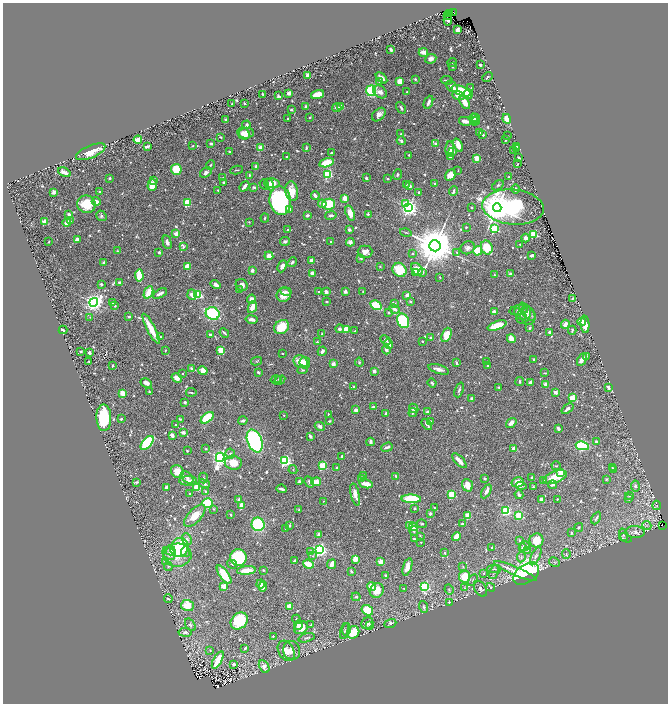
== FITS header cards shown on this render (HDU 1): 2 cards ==
NAXIS1  =                 1331
NAXIS2  =                 1403

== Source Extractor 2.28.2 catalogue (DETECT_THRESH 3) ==
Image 1331 x 1403 px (HDU 1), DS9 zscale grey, zoomed out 1/2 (1 PNG px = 2 x 2 image px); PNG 670 x 706 px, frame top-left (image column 2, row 1402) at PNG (3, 3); each listed source drawn as its Kron ellipse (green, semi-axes under 4 px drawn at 4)
Background 0.599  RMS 0.011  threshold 0.0328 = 3 sigma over >= 5 px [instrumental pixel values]
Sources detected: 888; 50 cannot appear on this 1/2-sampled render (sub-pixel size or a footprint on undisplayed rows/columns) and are neither listed nor drawn; of the other 838, the 500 brightest by FLUX_AUTO listed and drawn (338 fainter detections omitted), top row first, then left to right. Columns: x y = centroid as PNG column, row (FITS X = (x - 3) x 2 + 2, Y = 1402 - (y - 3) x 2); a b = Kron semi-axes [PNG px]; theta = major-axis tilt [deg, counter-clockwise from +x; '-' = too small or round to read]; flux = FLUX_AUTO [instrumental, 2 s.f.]
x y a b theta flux
454 12 2 1 - 6.2
450 14 2 1 - 5.2
448 15 2 1 - 58
449 16 2 1 - 31
448 20 5 3 - 7.1
457 30 3 3 - 12
391 50 4 2 - 4
423 52 4 3 - 19
431 59 6 4 25 9.3
452 62 5 3 - 3.1
480 65 3 2 - 7
453 67 4 3 - 2.1
308 76 3 3 - 11
487 77 6 3 42 2.5
381 78 7 3 -44 17
415 79 2 2 - 7.1
447 80 6 2 -8 3.9
380 81 4 3 - 4.7
400 81 3 3 - 28
452 87 7 4 -45 10
471 88 4 3 - 2
371 91 5 5 - 160
461 91 10 4 -21 110
380 92 8 5 -38 12
407 92 2 2 - 2.1
289 93 2 2 - 25
317 94 7 3 16 49
468 94 5 3 - 8.5
263 95 3 2 - 4.1
458 95 6 4 -20 19
278 96 4 3 - 3.1
428 102 7 3 66 6.5
465 102 7 4 -60 24
232 104 2 2 - 2.6
244 104 2 2 - 2.8
306 106 4 4 - 3
341 107 4 3 - 21
337 108 4 3 - 7.1
401 108 6 3 -56 3.6
291 110 3 2 - 4.3
379 114 8 5 44 12
310 117 2 2 - 2
475 117 3 2 - 3.8
288 119 2 2 - 3.1
474 119 5 4 - 12
507 119 5 3 - 37
226 120 2 2 - 14
465 121 6 3 -13 15
475 121 4 3 - 4.4
246 125 4 3 - 4.8
244 133 6 5 - 23
246 133 7 5 7 14
479 133 3 3 - 8
401 134 3 2 - 2.1
483 135 2 2 - 3.1
507 136 2 2 - 2.2
221 137 2 2 - 2.2
138 140 4 3 - 25
506 140 3 3 - 3.5
401 141 4 3 - 5.4
211 143 2 2 - 5.9
436 144 2 2 - 17
458 145 7 3 -65 20
192 146 3 2 - 2
516 146 3 2 - 7.9
147 147 4 2 - 8.8
260 148 2 2 - 44
306 148 3 2 - 2.9
450 149 8 4 90 10
516 149 3 2 - 6.6
229 151 2 2 - 2.4
453 151 2 2 - 17
513 151 3 2 - 3.8
91 152 15 6 23 34
332 153 3 2 - 4.2
409 155 2 2 - 2.9
287 157 2 2 - 3.3
451 157 4 3 - 6.7
477 158 2 2 - 49
519 158 3 2 - 4.5
327 163 7 4 14 67
517 164 2 2 - 2.2
210 165 5 3 - 2.4
256 167 3 2 - 8.5
176 169 5 5 - 61
237 170 6 2 10 2
458 171 2 2 - 2.4
64 172 7 3 -26 14
206 173 6 4 32 7.6
328 174 3 3 - 160
249 175 3 2 - 2.6
397 175 5 4 - 3.6
451 175 6 4 46 22
508 177 2 2 - 2
109 178 3 3 - 2.7
223 178 3 2 - 3.5
366 178 3 2 - 4.2
388 179 3 3 - 2
153 180 3 3 - 2.8
224 183 2 2 - 6.8
273 183 7 5 -8 23
264 184 5 4 - 3.5
269 184 6 4 -58 20
406 184 3 2 - 1.9
435 184 3 3 - 3.5
152 185 6 4 89 27
498 185 6 4 32 3.8
244 186 6 2 48 13
409 186 4 3 - 12
254 187 4 3 - 3.4
516 189 5 2 - 3.2
218 190 3 2 - 2.3
292 191 10 6 -81 32
453 191 5 2 - 4.5
54 192 4 4 - 5.3
100 192 3 2 - 4.1
419 192 2 2 - 3.7
315 196 4 2 - 12
345 198 4 3 - 19
96 201 4 3 - 9.1
280 201 14 10 -81 420
187 203 4 3 - 96
86 204 9 8 - 54
322 204 4 3 - 11
329 204 6 5 - 62
405 204 3 2 - 44
472 207 2 2 - 2.6
513 207 31 17 -5 330
408 208 4 3 - 1100
497 208 4 4 - 5600
290 209 4 4 - 10
350 213 8 4 -71 27
69 214 4 3 - 8.1
368 214 2 2 - 7.3
307 215 3 2 - 5.8
331 215 6 3 11 5.2
101 216 6 4 -54 4.9
265 218 4 2 - 2.2
70 221 2 2 - 4.8
44 222 2 2 - 57
249 222 3 2 - 2.3
67 223 4 3 - 28
466 227 2 2 - 2
494 229 3 3 - 190
288 230 2 2 - 2.3
349 230 4 3 - 5.6
406 233 6 3 -15 2
176 234 2 2 - 36
534 234 3 3 - 120
526 238 4 4 - 9.9
77 240 4 3 - 13
285 241 5 3 - 4.4
49 242 2 2 - 2.6
167 242 7 4 -76 7.2
330 242 4 2 - 3.2
350 242 4 3 - 10
520 244 3 2 - 2.1
435 246 6 5 - 11000
183 247 3 2 - 5.8
487 247 7 5 -67 51
468 248 7 6 - 9.7
117 251 3 3 - 2.1
478 251 5 4 - 56
159 252 3 2 - 5.4
365 252 7 6 - 16
457 252 3 2 - 2.1
413 253 2 2 - 4.7
532 255 4 2 - 5
269 256 4 4 - 15
361 258 4 3 - 4.6
312 260 3 3 - 15
292 262 5 4 - 4.4
104 263 2 2 - 15
282 266 6 3 65 10
187 267 4 3 - 25
380 267 2 2 - 3.4
417 269 7 5 -53 25
252 270 3 3 - 8.6
400 270 7 6 - 51
415 272 3 3 - 12
423 272 3 3 - 3.1
312 273 3 3 - 19
510 274 3 2 - 5.4
139 275 6 3 -85 57
494 275 3 3 - 2.1
440 277 3 2 - 2.6
119 282 3 3 - 3.7
101 284 2 2 - 3.1
216 284 5 3 - 12
242 285 6 5 - 11
240 289 3 3 - 3.9
286 291 5 3 - 3.9
345 291 2 2 - 22
148 292 6 4 65 40
319 292 3 2 - 3.2
326 292 4 3 - 9.6
363 292 3 2 - 2.5
160 293 8 3 26 7.9
197 294 3 3 - 190
192 295 5 4 - 12
284 295 7 7 - 23
407 295 3 3 - 8.1
573 298 4 2 - 2.3
251 299 4 4 - 11
327 301 2 2 - 6.6
410 301 3 2 - 2.9
94 302 4 4 - 1300
112 303 3 2 - 7.5
394 303 4 3 - 5.8
376 305 6 4 -31 83
115 306 3 2 - 2.7
252 307 6 3 68 21
394 309 5 3 - 8.9
519 310 9 5 7 7.1
389 312 3 3 - 2.6
494 312 4 3 - 12
527 312 11 5 -50 8.7
213 314 7 6 - 190
520 314 7 4 -41 5.2
524 315 10 6 61 8.2
129 316 2 2 - 4.5
528 316 8 7 - 11
90 317 4 3 - 2
252 319 6 3 -10 11
403 321 7 5 -65 190
582 322 4 3 - 25
565 324 4 3 - 9.3
585 324 9 3 -84 29
497 326 10 4 20 60
282 327 8 6 37 60
530 328 3 2 - 2.7
151 329 17 3 -62 47
340 329 4 4 - 4.3
346 329 3 3 - 51
63 330 4 2 - 4.3
572 330 4 2 - 2.7
355 331 3 2 - 3.9
549 332 3 3 - 6.5
224 333 5 2 - 4.3
322 334 2 2 - 10
211 335 3 2 - 6
446 335 7 4 67 48
160 337 4 2 - 2.4
430 338 2 2 - 5.8
511 339 4 3 - 36
386 340 6 3 -44 6
422 341 3 2 - 2.6
317 342 3 2 - 2.7
389 344 5 3 - 8
165 350 2 2 - 2.8
221 350 4 3 - 51
386 350 4 3 - 9.4
322 351 5 3 - 8.1
81 352 2 2 - 4.3
89 353 3 2 - 8.7
282 353 3 2 - 2
587 356 3 3 - 2.4
534 359 3 3 - 2.8
582 360 7 3 64 21
89 361 2 2 - 3.1
257 361 5 4 - 2.6
487 361 3 2 - 2.1
301 362 7 6 - 33
359 362 4 4 - 2.9
305 363 6 5 - 13
456 363 4 2 - 3.8
333 364 3 3 - 13
113 365 2 2 - 2.1
488 366 2 2 - 2.4
191 368 4 3 - 4.3
439 369 11 4 -17 9.8
303 370 5 4 - 3.2
203 371 5 3 - 27
374 371 3 3 - 9.4
258 372 3 2 - 5.1
545 373 3 2 - 2.8
182 374 2 2 - 2.8
177 378 5 4 - 17
278 379 3 3 - 2.1
276 380 5 2 - 2.1
280 380 6 4 30 3.7
520 381 4 3 - 2.9
530 382 3 2 - 7.4
146 383 6 3 -27 9.9
432 383 4 3 - 3.6
545 384 2 2 - 18
354 387 3 3 - 3.6
499 387 3 3 - 2.7
608 387 3 2 - 7.5
459 390 8 3 68 6.3
149 391 3 2 - 2.3
191 392 5 2 - 2.8
556 392 2 2 - 28
123 393 3 3 - 27
471 398 2 2 - 8.6
572 398 3 3 - 98
185 402 2 2 - 8.1
373 407 4 2 - 3.3
414 408 5 4 - 8.9
567 409 7 3 38 8.1
356 410 3 3 - 14
427 412 2 2 - 4.9
386 413 3 2 - 2.9
413 413 4 2 - 4.1
284 415 2 2 - 3
328 415 3 2 - 3.3
104 418 13 7 -89 150
207 418 7 4 39 110
121 419 3 3 - 2.9
180 419 4 2 - 2.3
243 420 4 3 - 6.9
329 421 3 2 - 2.4
431 421 2 2 - 2.8
511 423 6 4 36 14
427 424 6 2 -52 5.8
175 425 2 2 - 2.6
320 426 5 4 - 7
558 428 4 2 - 8.6
183 432 4 2 - 8.9
172 435 3 2 - 16
310 436 4 2 - 4.9
255 441 12 7 -68 280
370 442 4 2 - 8.9
596 442 3 2 - 6.1
147 443 8 4 50 140
582 446 6 4 -10 240
387 447 6 3 21 6.1
514 448 2 2 - 42
206 449 3 3 - 2.7
187 451 2 2 - 3.2
230 453 5 4 - 4.5
342 456 3 2 - 2.3
220 457 5 4 - 1200
285 461 3 3 - 480
459 461 9 3 -45 19
233 463 8 7 - 41
322 466 3 3 - 140
556 466 4 3 - 2.2
337 468 2 2 - 6.2
612 468 4 2 - 3.2
293 470 4 3 - 2
614 470 3 2 - 3.9
177 471 6 6 - 24
561 472 3 3 - 56
363 476 2 2 - 13
396 476 4 2 - 2.6
187 477 7 4 -45 9.8
532 477 3 3 - 3.3
555 477 12 5 19 46
203 478 5 3 - 2.1
362 479 4 3 - 5.2
485 479 3 3 - 3.3
606 479 2 2 - 2.8
543 480 2 2 - 2
188 481 9 5 0 14
136 482 3 2 - 4.2
299 482 3 2 - 9.9
309 482 6 4 -60 4.3
316 482 5 4 - 31
518 482 6 5 - 32
204 484 5 3 - 7.1
366 484 7 3 -12 31
467 485 6 5 - 23
553 485 5 3 - 5.5
521 486 5 3 - 3.6
635 486 5 4 - 6.6
533 487 3 2 - 2
166 488 4 3 - 6.2
197 488 4 4 - 34
282 489 5 2 - 6.9
486 491 7 3 60 10
206 492 3 2 - 4
190 494 4 2 - 2.7
355 494 11 4 -77 16
451 494 3 3 - 160
519 495 4 3 - 5.8
630 496 4 3 - 2.3
239 499 2 2 - 4.7
411 499 9 4 -2 110
557 499 2 2 - 2.2
629 499 3 3 - 5
542 500 4 3 - 19
323 501 2 2 - 2
207 503 5 5 - 85
657 505 4 3 - 2.6
241 506 4 2 - 27
414 508 2 2 - 3.3
435 508 3 2 - 2.5
213 509 2 2 - 2.2
299 509 3 2 - 3
506 511 4 4 - 93
430 514 3 2 - 5.6
231 515 2 2 - 2.7
519 515 3 3 - 180
195 516 14 6 47 34
468 516 4 3 - 53
596 518 7 3 61 5.2
258 524 7 6 - 140
422 524 5 3 - 2.4
462 524 3 2 - 3.6
409 525 3 3 - 20
647 525 4 3 - 2.5
662 525 3 1 - 180
289 526 2 2 - 12
413 527 4 3 - 35
579 527 4 3 - 2.5
285 529 2 2 - 2.8
414 531 5 3 - 4.4
635 532 9 6 -3 14
571 533 3 2 - 3.1
319 535 4 2 - 14
623 535 6 3 -75 3.7
420 536 4 2 - 2.3
456 537 5 3 - 31
626 538 6 2 -21 2
187 539 6 5 - 8
414 539 3 3 - 3.4
520 540 4 3 - 3.2
536 540 7 7 - 44
421 542 2 2 - 2.1
525 546 5 4 - 5.6
179 547 10 8 57 120
492 547 3 2 - 4
523 547 3 3 - 9.1
320 549 3 3 - 680
170 550 5 5 - 10
527 550 4 4 - 3.6
311 551 3 2 - 4.3
185 552 5 4 - 6.8
169 553 7 5 -48 11
445 553 3 2 - 2.8
566 554 5 4 - 3.8
177 555 14 11 2 40
313 556 4 3 - 3.2
536 556 10 4 64 7.8
521 557 5 3 - 4.2
238 558 8 8 - 140
355 559 4 3 - 20
294 561 3 2 - 3.7
165 562 4 3 - 2.1
380 562 4 3 - 17
554 562 5 3 - 3.1
232 564 5 3 - 2.2
308 564 5 3 - 42
332 564 5 3 - 17
168 566 4 4 - 3.5
463 566 4 3 - 2
407 567 9 4 71 22
494 569 7 2 1 2.8
246 570 9 4 5 33
263 570 3 2 - 2.4
351 571 4 2 - 3.8
515 571 23 4 -23 24
494 572 7 4 65 5.9
484 573 3 3 - 3.1
526 574 14 9 35 400
224 575 11 4 -54 60
386 575 2 2 - 5.5
465 577 6 5 - 55
473 580 6 3 60 2.8
261 584 4 3 - 24
224 586 2 2 - 63
263 586 5 3 - 12
424 586 4 3 - 290
372 587 4 4 - 29
465 587 4 3 - 2.5
491 587 4 3 - 2.2
404 588 4 3 - 2.1
449 589 5 2 - 2.2
480 589 8 5 -58 8.5
377 590 7 6 - 32
356 597 4 3 - 3.4
168 599 4 2 - 2.9
449 602 2 2 - 2.7
187 605 6 5 - 39
290 606 4 3 - 21
424 607 6 4 -72 3.9
367 610 6 5 - 68
297 619 5 4 - 3.5
239 621 9 7 44 92
367 623 6 5 - 5.4
390 623 6 4 19 5.4
190 625 7 4 -54 4.3
298 625 5 4 - 20
311 625 3 2 - 3.1
370 625 2 2 - 11
301 628 7 6 - 33
346 630 6 3 82 4.1
345 631 8 4 75 4
185 632 6 4 -7 8
353 632 6 6 - 49
273 636 3 2 - 3.5
306 638 8 3 17 3.8
245 648 3 2 - 3.2
210 650 4 3 - 2.1
292 650 9 8 - 19
286 651 11 7 -60 28
218 660 9 3 61 60
234 664 3 3 - 6.3
264 667 7 5 -61 14
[338 fainter detections neither listed nor drawn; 50 sub-pixel or undisplayed-footprint detections neither listed nor drawn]